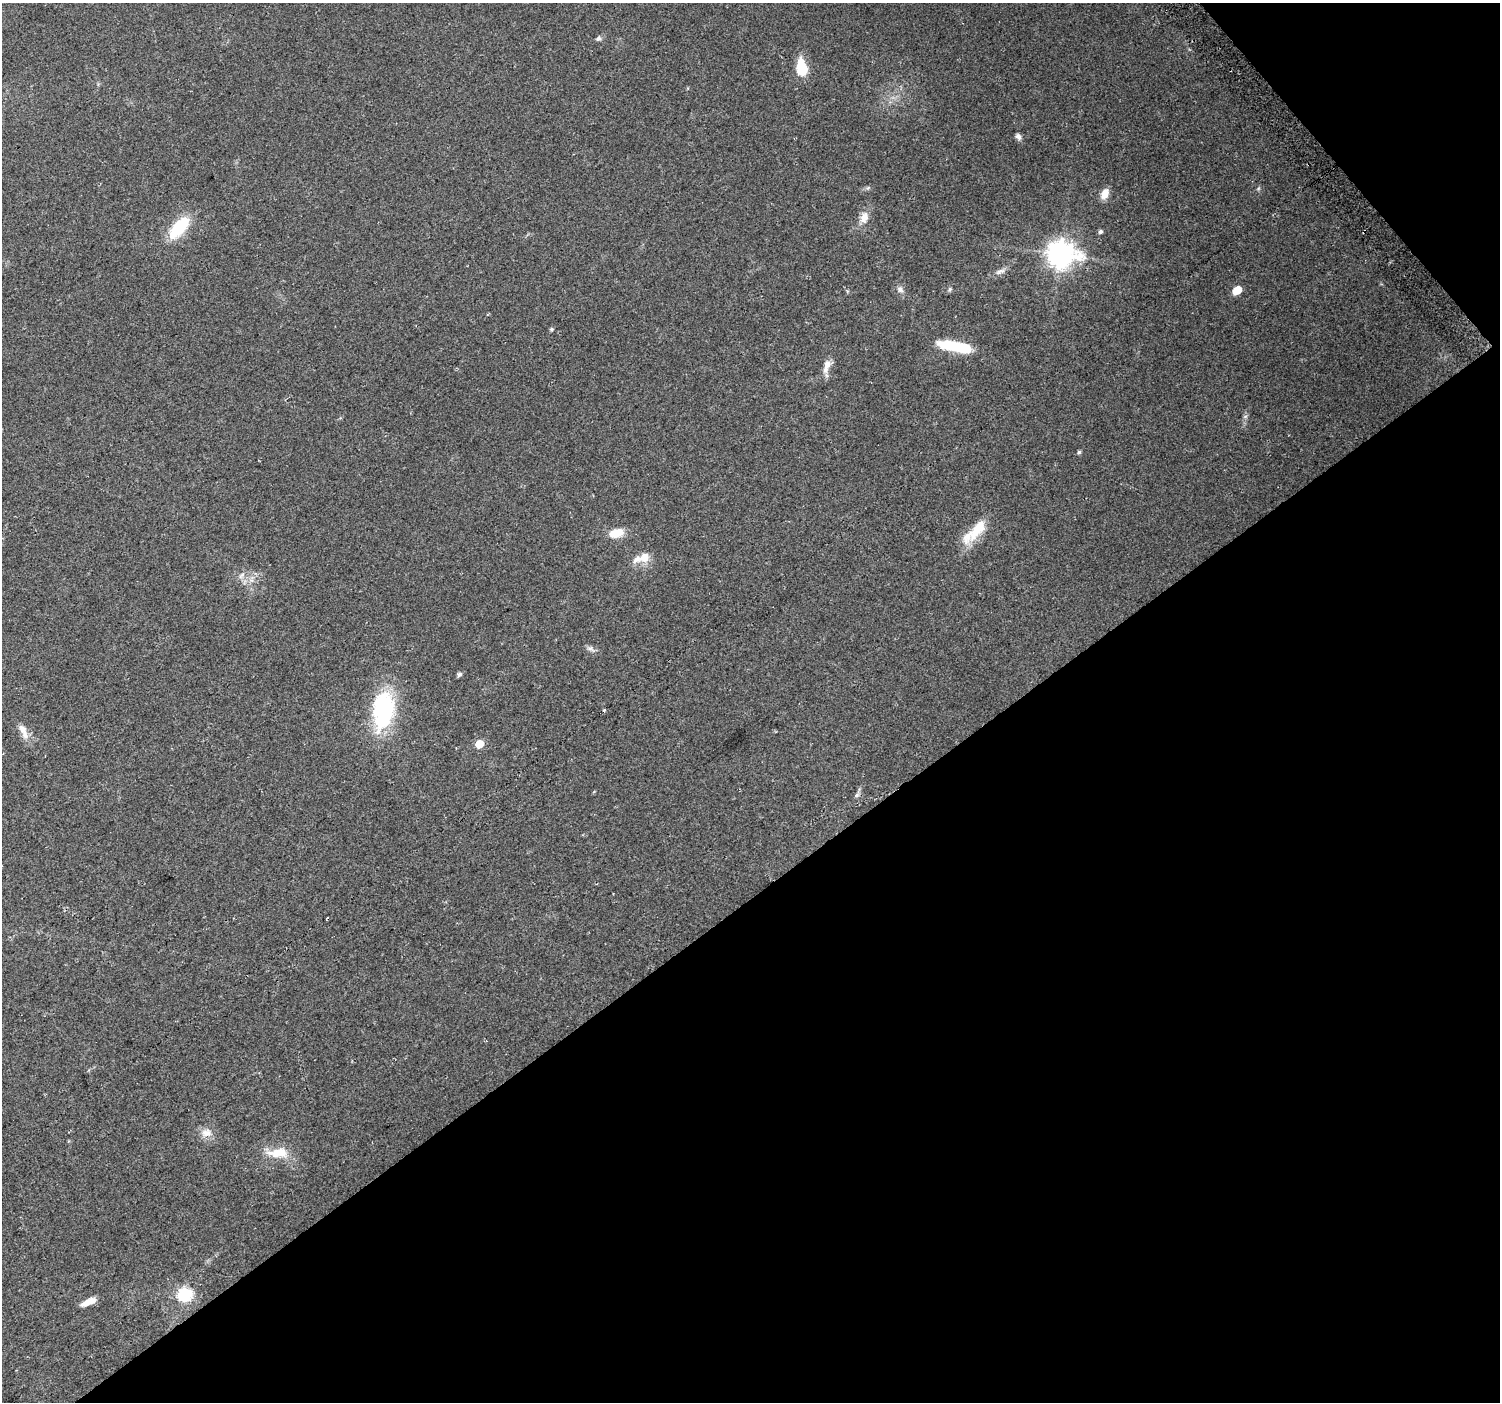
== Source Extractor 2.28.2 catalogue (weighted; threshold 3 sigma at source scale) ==
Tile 12 of 4 x 4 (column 4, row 3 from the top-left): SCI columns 4524-6021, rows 1623-3022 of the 6047 x 5984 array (HDU 1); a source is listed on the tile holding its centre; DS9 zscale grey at full resolution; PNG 1502 x 1404 px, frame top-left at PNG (2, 3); no overlay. Shown black and unused: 39% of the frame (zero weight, under 2 of 3 exposures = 2% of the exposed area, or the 3 px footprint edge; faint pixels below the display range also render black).
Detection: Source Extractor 2.28.2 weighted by HDU 2 'WHT'; one run over the whole footprint, this tile lists its part. Background 0.0578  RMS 0.011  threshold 0.0499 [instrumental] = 3 sigma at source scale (4.5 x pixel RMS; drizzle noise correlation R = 1.50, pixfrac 1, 0.0396/0.0396 arcsec/px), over >= 5 px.
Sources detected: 36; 1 inside a brighter object's white glare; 1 cosmic-ray / hot-pixel residue — not listed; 2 inside a brighter listed object's ellipse — not listed separately; the other 32 listed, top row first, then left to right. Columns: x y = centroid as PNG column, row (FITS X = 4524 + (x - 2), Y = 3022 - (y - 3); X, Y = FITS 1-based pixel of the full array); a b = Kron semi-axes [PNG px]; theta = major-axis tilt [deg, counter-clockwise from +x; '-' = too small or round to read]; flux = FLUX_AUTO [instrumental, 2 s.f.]
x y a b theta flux
598 38 8 5 28 2.6
801 67 15 9 -81 36
1018 136 8 6 -55 3.3
1105 194 12 8 67 9.6
864 217 15 10 75 10
179 228 21 10 48 58
1100 231 5 4 - 2.5
1060 254 10 9 - 1100
1000 271 14 6 23 4.9
900 289 9 7 -33 3.7
950 289 6 5 - 1.6
1237 290 7 5 36 22
551 329 5 5 - 1.6
952 346 27 10 -11 42
827 366 22 8 72 9.2
1245 416 6 4 1 1.7
1079 452 4 4 - 2.3
977 529 38 13 54 27
616 533 18 10 15 15
645 557 14 12 43 12
242 575 11 5 45 3.4
590 648 9 6 8 3.4
459 674 5 5 - 2.8
383 710 45 24 83 100
604 711 3 3 - 3.8
22 728 17 10 -50 8.6
479 744 5 5 - 23
857 795 8 5 28 2.3
206 1133 15 11 -3 9.5
278 1153 28 12 3 22
185 1294 7 6 - 150
88 1302 19 6 23 9.8